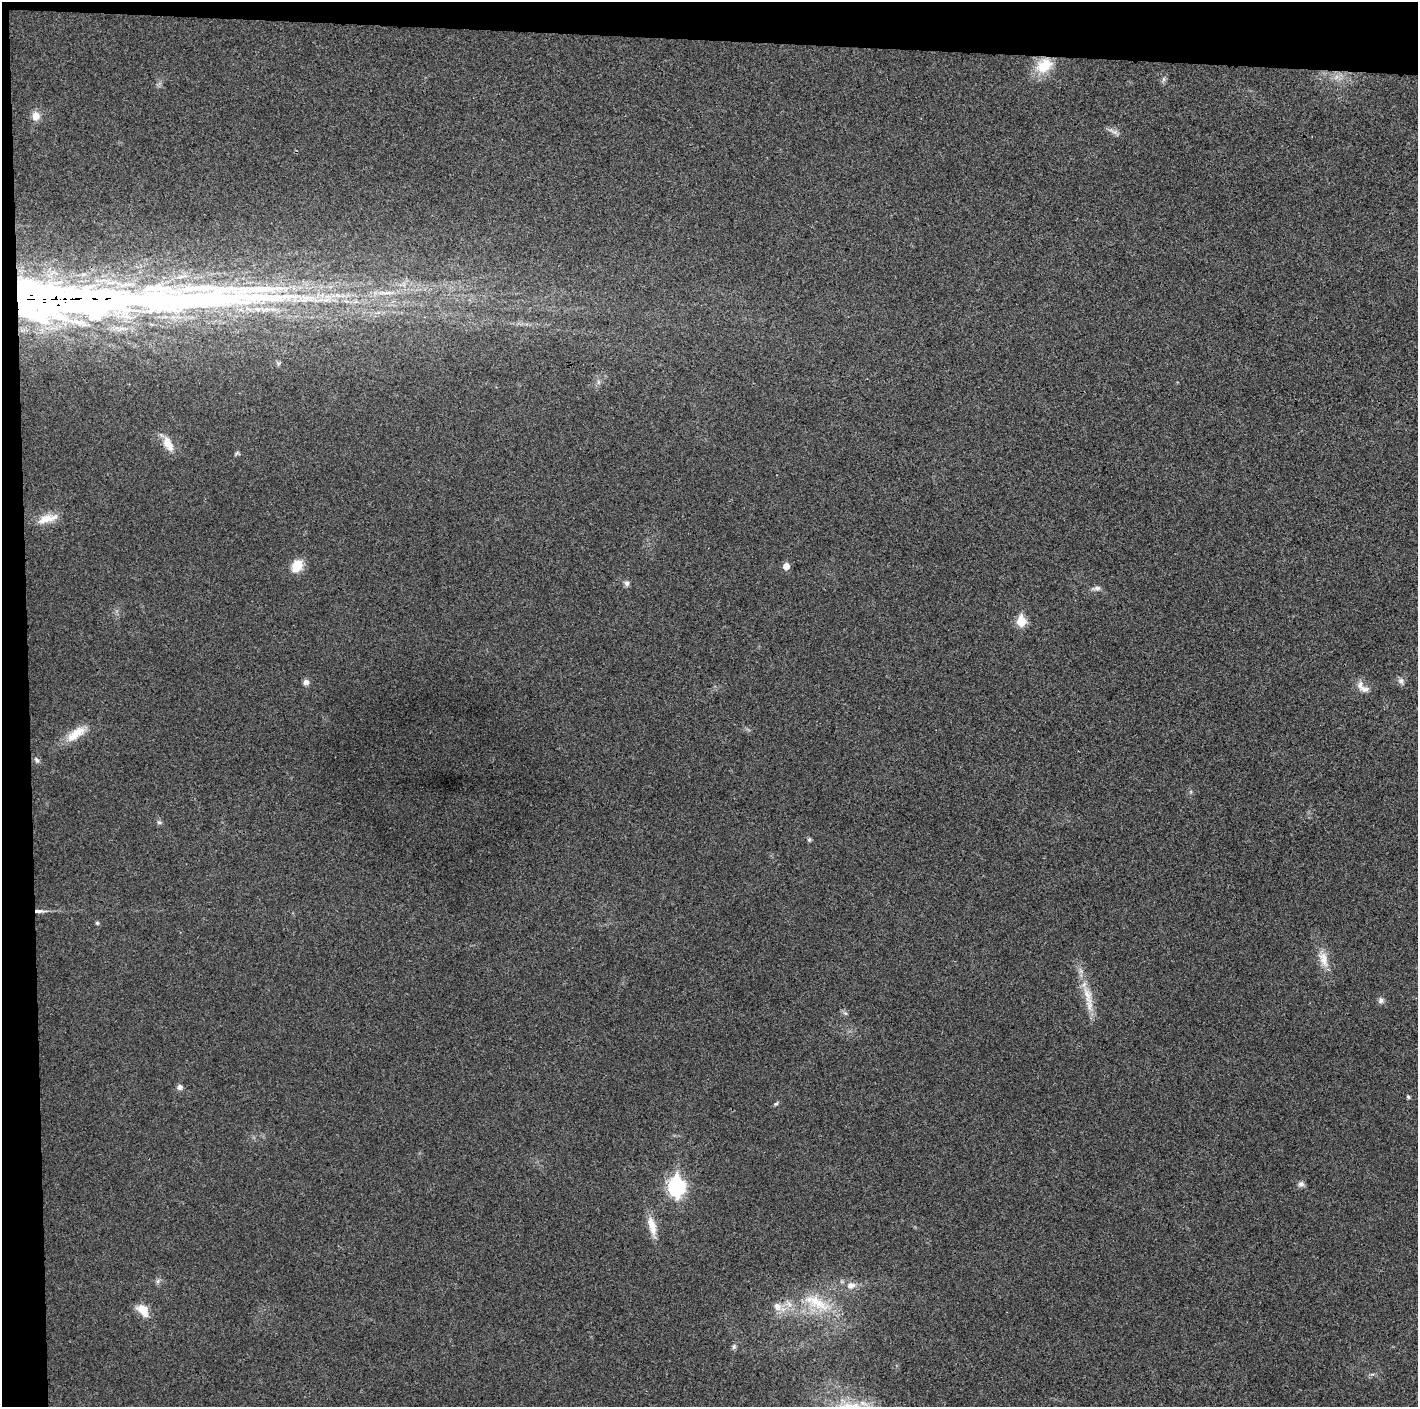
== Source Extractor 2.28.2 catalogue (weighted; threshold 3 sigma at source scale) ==
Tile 1 of 3 x 3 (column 1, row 1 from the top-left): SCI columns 1-1416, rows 2815-4219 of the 4248 x 4222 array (HDU 1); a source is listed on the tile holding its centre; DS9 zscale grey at full resolution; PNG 1420 x 1409 px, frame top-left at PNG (2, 2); no overlay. Shown black and unused: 5% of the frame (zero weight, under 3 of 4 exposures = <1% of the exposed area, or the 3 px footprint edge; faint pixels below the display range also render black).
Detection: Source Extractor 2.28.2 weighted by HDU 2 'WHT'; one run over the whole footprint, this tile lists its part. Background 0.0197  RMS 0.0056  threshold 0.0251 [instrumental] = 3 sigma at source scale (4.5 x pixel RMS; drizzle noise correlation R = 1.50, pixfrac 1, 0.05/0.05 arcsec/px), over >= 5 px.
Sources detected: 45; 3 inside a brighter object's white glare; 1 long thin detection or spike segment (spike, bleed or trail) — not listed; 2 inside a brighter listed object's ellipse — not listed separately; the other 39 listed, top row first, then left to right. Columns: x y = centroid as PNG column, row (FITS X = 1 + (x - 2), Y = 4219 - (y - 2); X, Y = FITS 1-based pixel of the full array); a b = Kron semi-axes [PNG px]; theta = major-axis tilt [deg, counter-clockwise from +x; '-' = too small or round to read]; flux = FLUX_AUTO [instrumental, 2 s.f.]
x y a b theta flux
1044 65 24 18 36 16
1336 77 9 7 37 2.8
1163 79 8 4 82 1.3
36 116 11 10 - 4.9
1114 132 16 6 -22 2.6
106 299 210 55 1 420
598 382 7 4 -90 1.2
168 444 21 11 -64 7.8
237 453 8 5 9 0.96
47 518 29 10 16 8.6
297 566 15 11 57 10
786 566 5 5 - 5.7
627 583 8 6 -74 1.7
1096 588 11 6 4 2.1
1021 621 6 5 - 25
1401 681 9 8 - 2.1
306 682 8 7 - 2.2
1360 685 14 8 86 3.3
76 734 32 12 35 11
37 760 9 6 -51 1.6
159 822 7 6 - 1.3
809 840 5 5 - 1.2
39 911 15 4 1 3.2
97 923 5 4 - 0.92
1323 959 27 12 -71 8.4
1088 996 32 11 -73 12
1381 1000 8 7 - 1.9
845 1013 6 5 - 1.1
180 1087 7 6 - 2.1
1408 1097 4 4 - 0.97
776 1104 7 5 37 0.98
1301 1184 8 7 - 1.9
676 1187 9 7 -88 160
652 1226 27 9 -76 8.5
851 1285 12 9 12 4.8
817 1303 46 18 -27 25
777 1306 11 9 -55 4.5
143 1310 18 11 -48 8
734 1347 7 5 -79 1.3
Overlapping masked pixels (flux is a lower limit): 3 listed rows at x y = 1044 65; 106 299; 39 911